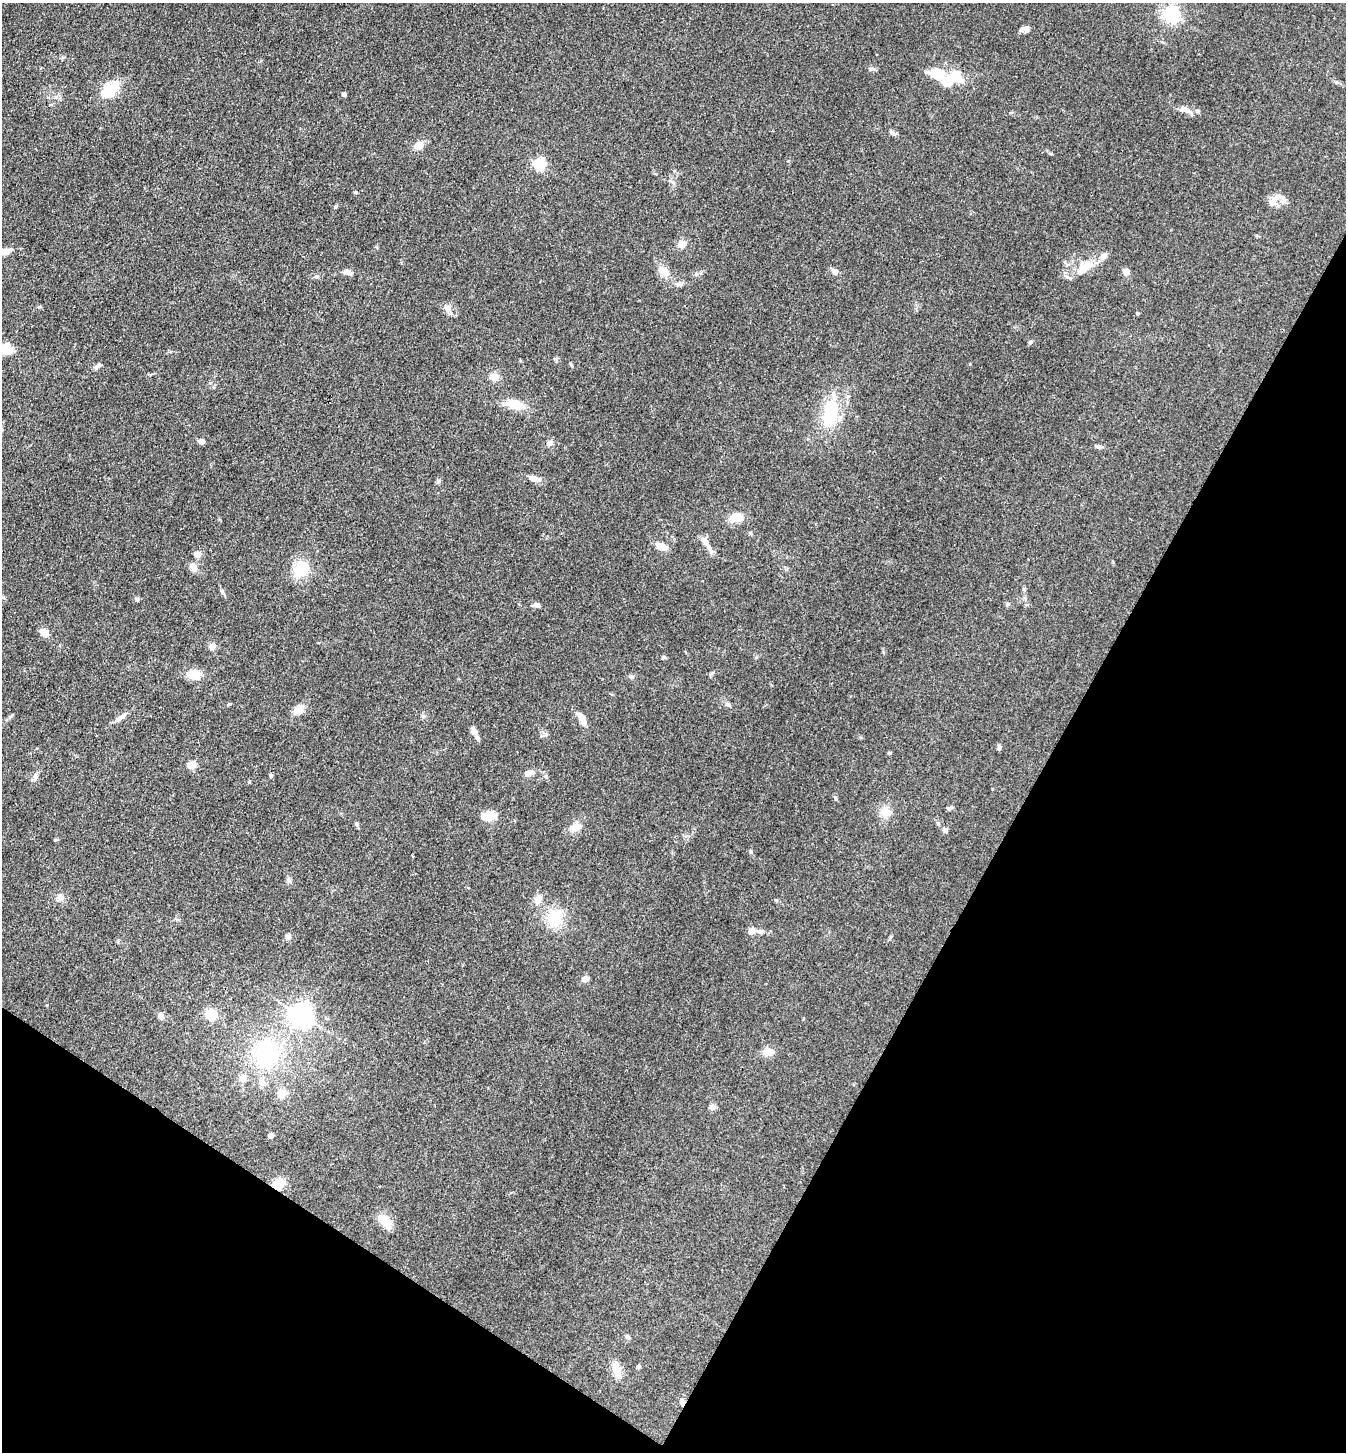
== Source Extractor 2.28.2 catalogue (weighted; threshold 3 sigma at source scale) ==
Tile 15 of 4 x 4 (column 3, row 4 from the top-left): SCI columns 2976-4319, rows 3-1452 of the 5811 x 5804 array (HDU 1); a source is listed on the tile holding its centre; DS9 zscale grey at full resolution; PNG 1348 x 1454 px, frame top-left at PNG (2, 3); no overlay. Shown black and unused: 29% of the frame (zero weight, under 3 of 4 exposures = <1% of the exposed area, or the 3 px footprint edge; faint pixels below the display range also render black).
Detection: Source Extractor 2.28.2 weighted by HDU 2 'WHT'; one run over the whole footprint, this tile lists its part. Background 0.0742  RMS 0.0062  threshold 0.0277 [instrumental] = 3 sigma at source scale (4.5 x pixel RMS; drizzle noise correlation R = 1.50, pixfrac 1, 0.05/0.05 arcsec/px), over >= 5 px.
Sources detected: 102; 2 inside a brighter object's white glare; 1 cosmic-ray / hot-pixel residue — not listed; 4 inside a brighter listed object's ellipse — not listed separately; the other 95 listed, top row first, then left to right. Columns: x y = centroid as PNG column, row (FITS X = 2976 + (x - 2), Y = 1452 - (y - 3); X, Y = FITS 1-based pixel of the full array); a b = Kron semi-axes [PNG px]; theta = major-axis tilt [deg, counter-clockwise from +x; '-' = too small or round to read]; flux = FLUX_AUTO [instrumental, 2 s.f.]
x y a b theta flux
1171 14 6 6 - 200
1026 29 10 9 - 2.6
871 69 10 5 -2 1.6
938 73 14 9 -16 18
955 75 12 8 -43 14
109 93 13 8 17 17
344 94 6 4 -38 0.94
1185 110 15 8 -23 4.6
891 132 8 6 -44 1.6
419 145 11 9 35 4.9
539 164 5 5 - 80
356 192 5 3 - 0.6
1272 202 14 10 51 4.9
682 244 9 9 - 4.6
4 252 22 7 12 6
1086 266 21 14 21 11
1126 271 7 6 - 3.2
348 272 11 6 -16 2.9
664 272 18 11 -41 6.4
834 272 9 7 -72 2.4
39 307 6 3 19 0.69
447 308 13 7 -54 3.3
1138 313 4 4 - 0.83
1030 342 6 5 - 0.94
5 349 20 15 -4 9.7
571 365 6 3 -63 0.82
97 366 9 5 43 2.6
494 377 10 9 - 4.5
515 405 20 10 -11 12
830 412 37 21 79 29
201 441 5 5 - 3.5
549 443 8 6 1 1.8
1098 446 8 5 -12 1.6
534 479 16 7 -14 4.5
438 481 7 5 89 1.1
736 518 15 10 4 8.1
750 533 5 4 - 0.77
705 541 18 8 -56 5.4
661 546 12 7 -23 6.4
197 555 6 5 - 5.5
193 567 11 7 -50 4.2
301 569 17 13 63 18
222 592 10 4 -57 1.4
3 597 7 4 -20 0.94
137 599 6 4 -1 0.92
1007 604 6 5 - 0.95
537 605 7 6 - 2
44 633 8 6 -37 6.8
212 646 8 7 - 3.2
663 657 5 5 - 1.1
712 673 7 4 19 0.9
194 674 15 10 -7 9
631 677 6 5 - 1.1
728 705 8 5 -39 1.4
299 709 10 9 - 6.2
423 716 6 4 90 1.1
10 717 7 4 46 1.1
121 717 20 6 39 3.7
582 719 17 6 -62 6.4
474 732 11 6 -57 4.5
999 747 7 4 -86 1.3
192 765 5 5 - 21
529 773 9 7 28 3.4
271 775 5 4 - 1
35 778 11 6 74 2.2
249 782 5 4 - 0.57
950 808 8 4 22 1.2
885 812 12 10 -6 7.3
488 816 14 7 7 13
575 827 13 10 18 5.8
945 830 7 6 - 1.8
56 840 5 3 - 0.65
750 851 5 3 - 0.71
289 880 7 4 -89 1.3
60 898 10 8 83 3
538 899 10 8 56 5
555 918 18 15 79 19
751 931 9 7 66 3.5
760 932 7 6 - 2.1
288 937 6 5 - 2.7
585 979 7 5 30 3.6
211 1014 11 10 - 11
301 1015 7 7 - 460
161 1016 9 7 -66 2.4
768 1052 11 9 13 5.8
267 1054 31 28 54 54
243 1078 9 8 - 3.9
282 1094 11 9 78 5.9
712 1107 7 7 - 2.5
270 1136 6 5 - 1.7
278 1184 11 10 - 9.7
385 1221 18 10 -54 9.3
627 1337 7 5 -44 1.1
638 1366 6 5 - 0.95
617 1371 18 10 -73 7.5
Overlapping masked pixels (flux is a lower limit): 1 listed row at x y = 278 1184
Isophote crosses this tile's border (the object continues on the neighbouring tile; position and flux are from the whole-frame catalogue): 2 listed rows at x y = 4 252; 5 349
Unlisted compact peaks at least as high as the median listed source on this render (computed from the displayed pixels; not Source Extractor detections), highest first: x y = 335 207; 835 797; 229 704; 1336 82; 674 171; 970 364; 316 276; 47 1005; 546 734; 776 900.